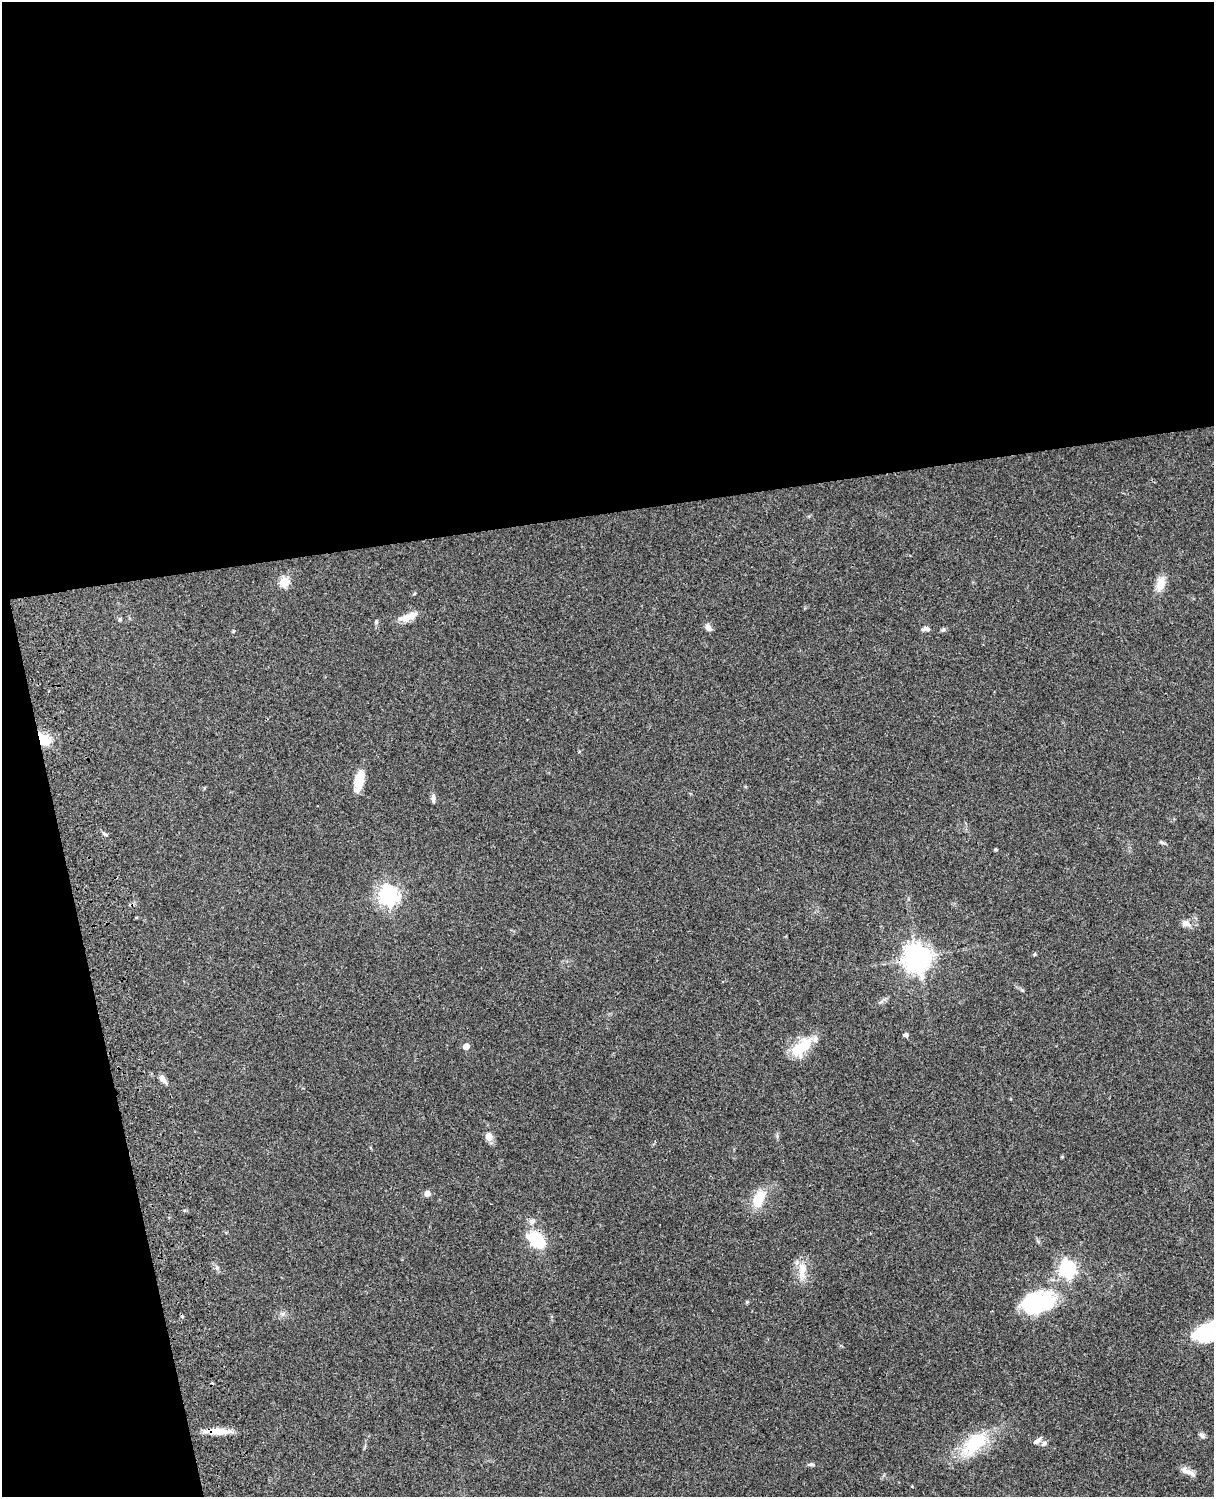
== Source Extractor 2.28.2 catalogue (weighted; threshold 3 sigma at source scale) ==
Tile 1 of 4 x 3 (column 1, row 1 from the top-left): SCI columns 122-1333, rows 3269-4763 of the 5088 x 4927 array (HDU 1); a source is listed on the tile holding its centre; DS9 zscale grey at full resolution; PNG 1216 x 1499 px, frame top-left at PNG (2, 2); no overlay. Shown black and unused: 39% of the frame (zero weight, under 3 of 4 exposures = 6% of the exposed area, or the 3 px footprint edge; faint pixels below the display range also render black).
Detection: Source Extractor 2.28.2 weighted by HDU 2 'WHT'; one run over the whole footprint, this tile lists its part. Background 0.0958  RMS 0.0062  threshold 0.0279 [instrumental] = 3 sigma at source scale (4.5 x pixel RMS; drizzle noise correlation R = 1.50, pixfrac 1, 0.05/0.05 arcsec/px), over >= 5 px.
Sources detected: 41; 1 inside a brighter object's white glare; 1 cosmic-ray / hot-pixel residue — not listed; the other 39 listed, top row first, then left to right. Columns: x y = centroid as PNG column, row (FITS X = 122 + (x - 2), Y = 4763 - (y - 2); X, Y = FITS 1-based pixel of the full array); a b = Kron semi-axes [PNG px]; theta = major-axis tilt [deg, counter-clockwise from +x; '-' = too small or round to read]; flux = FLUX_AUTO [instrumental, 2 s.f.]
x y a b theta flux
284 582 5 5 - 29
1160 584 20 10 76 7.3
408 617 23 8 19 7.4
120 619 5 5 - 0.77
376 622 6 4 -71 0.92
708 627 9 6 -53 3
926 629 10 6 -2 2.3
233 631 5 3 - 0.51
44 739 18 12 -54 9.9
359 780 22 9 76 12
433 798 12 5 -86 2.1
1162 842 8 3 -19 1
996 849 3 3 - 0.82
388 896 7 7 - 310
1186 923 12 8 -18 3.5
1034 954 5 3 - 0.59
917 958 9 9 - 580
906 1035 4 4 - 2.2
804 1045 28 15 38 18
466 1046 5 4 - 6.1
163 1079 11 6 -54 3.2
489 1137 12 9 -89 3.9
427 1193 7 7 - 2.6
759 1199 26 14 62 14
532 1221 8 7 - 2.4
536 1240 22 12 -39 24
217 1268 6 5 - 1.2
1067 1269 7 6 - 180
802 1270 28 10 86 8.7
747 1302 5 4 - 0.73
1037 1303 43 26 18 45
1213 1330 43 17 20 52
217 1431 30 7 -1 9.8
1202 1435 10 5 -37 1.6
1037 1441 12 6 42 2.2
974 1443 41 20 42 31
1044 1443 9 6 34 1.8
811 1464 9 5 4 1.3
1187 1471 19 7 -23 4.4
Overlapping masked pixels (flux is a lower limit): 3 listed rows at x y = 44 739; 536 1240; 217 1431
Isophote crosses this tile's border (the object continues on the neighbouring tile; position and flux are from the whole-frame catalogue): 1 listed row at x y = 1213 1330